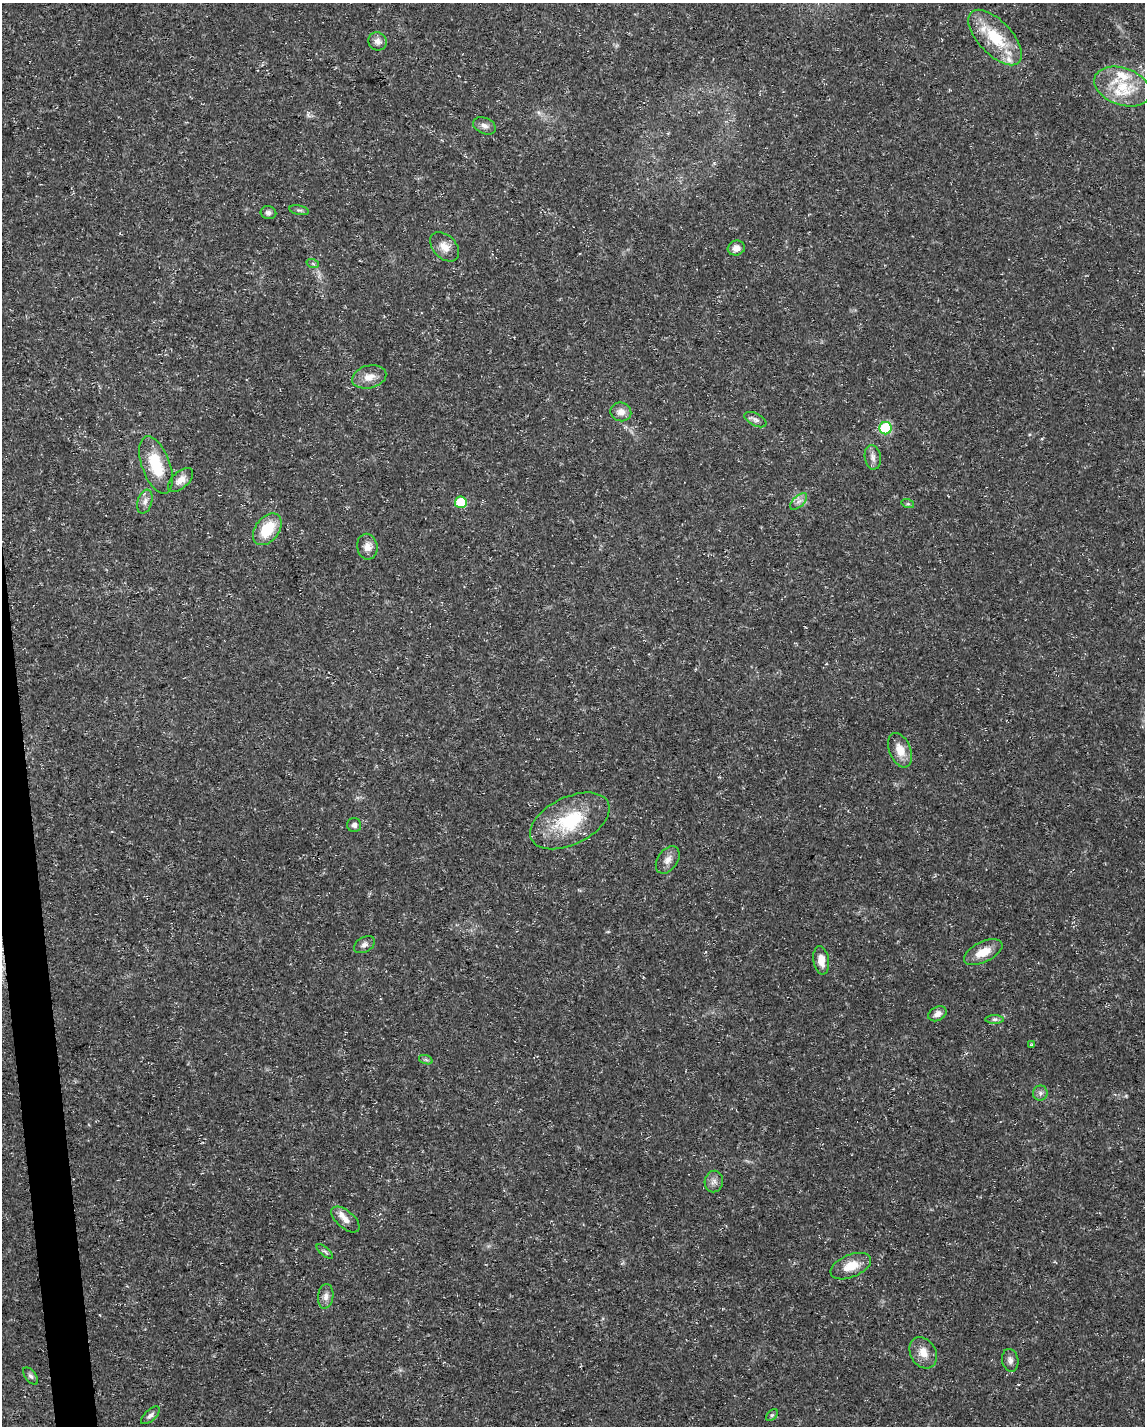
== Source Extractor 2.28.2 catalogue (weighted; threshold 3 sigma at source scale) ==
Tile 7 of 4 x 3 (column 3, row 2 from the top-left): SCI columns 2288-3430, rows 1477-2900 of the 4574 x 4333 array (HDU 1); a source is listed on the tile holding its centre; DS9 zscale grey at full resolution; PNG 1147 x 1428 px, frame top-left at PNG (2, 3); each listed source drawn as its Kron ellipse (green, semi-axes under 4 px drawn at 4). Shown black and unused: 2% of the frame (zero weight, under 3 of 5 exposures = <1% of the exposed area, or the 3 px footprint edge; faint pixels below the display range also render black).
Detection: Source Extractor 2.28.2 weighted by HDU 2 'WHT'; one run over the whole footprint, this tile lists its part. Background 0.0165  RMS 0.0022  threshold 0.01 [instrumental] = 3 sigma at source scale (4.5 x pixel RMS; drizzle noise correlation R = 1.50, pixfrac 1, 0.0396/0.0396 arcsec/px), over >= 5 px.
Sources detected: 48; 4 inside a brighter listed object's ellipse — not listed separately; the other 44 listed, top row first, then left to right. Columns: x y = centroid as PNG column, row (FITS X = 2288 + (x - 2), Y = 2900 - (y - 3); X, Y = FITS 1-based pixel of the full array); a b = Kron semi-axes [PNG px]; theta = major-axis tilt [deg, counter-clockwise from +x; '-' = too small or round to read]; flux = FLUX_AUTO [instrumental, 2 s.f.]
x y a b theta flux
995 38 34 17 -47 9.8
377 41 9 8 - 1.3
1122 87 29 18 -20 8.4
484 126 12 8 -23 1.1
299 210 10 4 -11 0.49
268 213 8 6 -12 0.75
445 247 17 11 -46 2.3
736 248 8 7 - 1.6
313 264 6 4 -20 0.33
369 377 17 11 13 2.4
621 412 10 9 - 1.8
755 420 12 6 -27 0.82
885 428 6 6 - 17
873 457 12 8 -81 1.2
156 465 30 14 -70 8.1
180 480 15 8 43 1.8
799 501 10 5 44 0.91
145 502 12 7 73 1.1
461 502 6 6 - 11
908 504 6 4 -17 0.35
267 529 18 11 53 7.3
367 547 13 10 -80 1.8
900 750 18 11 -68 3.2
570 821 43 23 26 14
354 825 7 7 - 0.68
668 860 15 10 55 1.6
364 945 11 7 32 0.85
983 952 21 10 26 3.5
821 960 14 8 -82 2.2
937 1014 10 6 26 1.1
995 1019 9 4 0 0.55
1031 1045 3 3 - 0.31
426 1060 7 4 -19 0.43
1040 1093 7 7 - 0.75
714 1181 11 9 78 1.1
345 1219 17 8 -41 1.7
325 1251 10 4 -40 0.47
851 1266 21 11 23 3.8
326 1296 12 7 83 1.2
923 1353 16 12 -60 2.6
1010 1360 11 8 -80 1
31 1376 10 5 -51 0.6
150 1415 11 5 43 0.8
772 1415 7 4 44 0.39